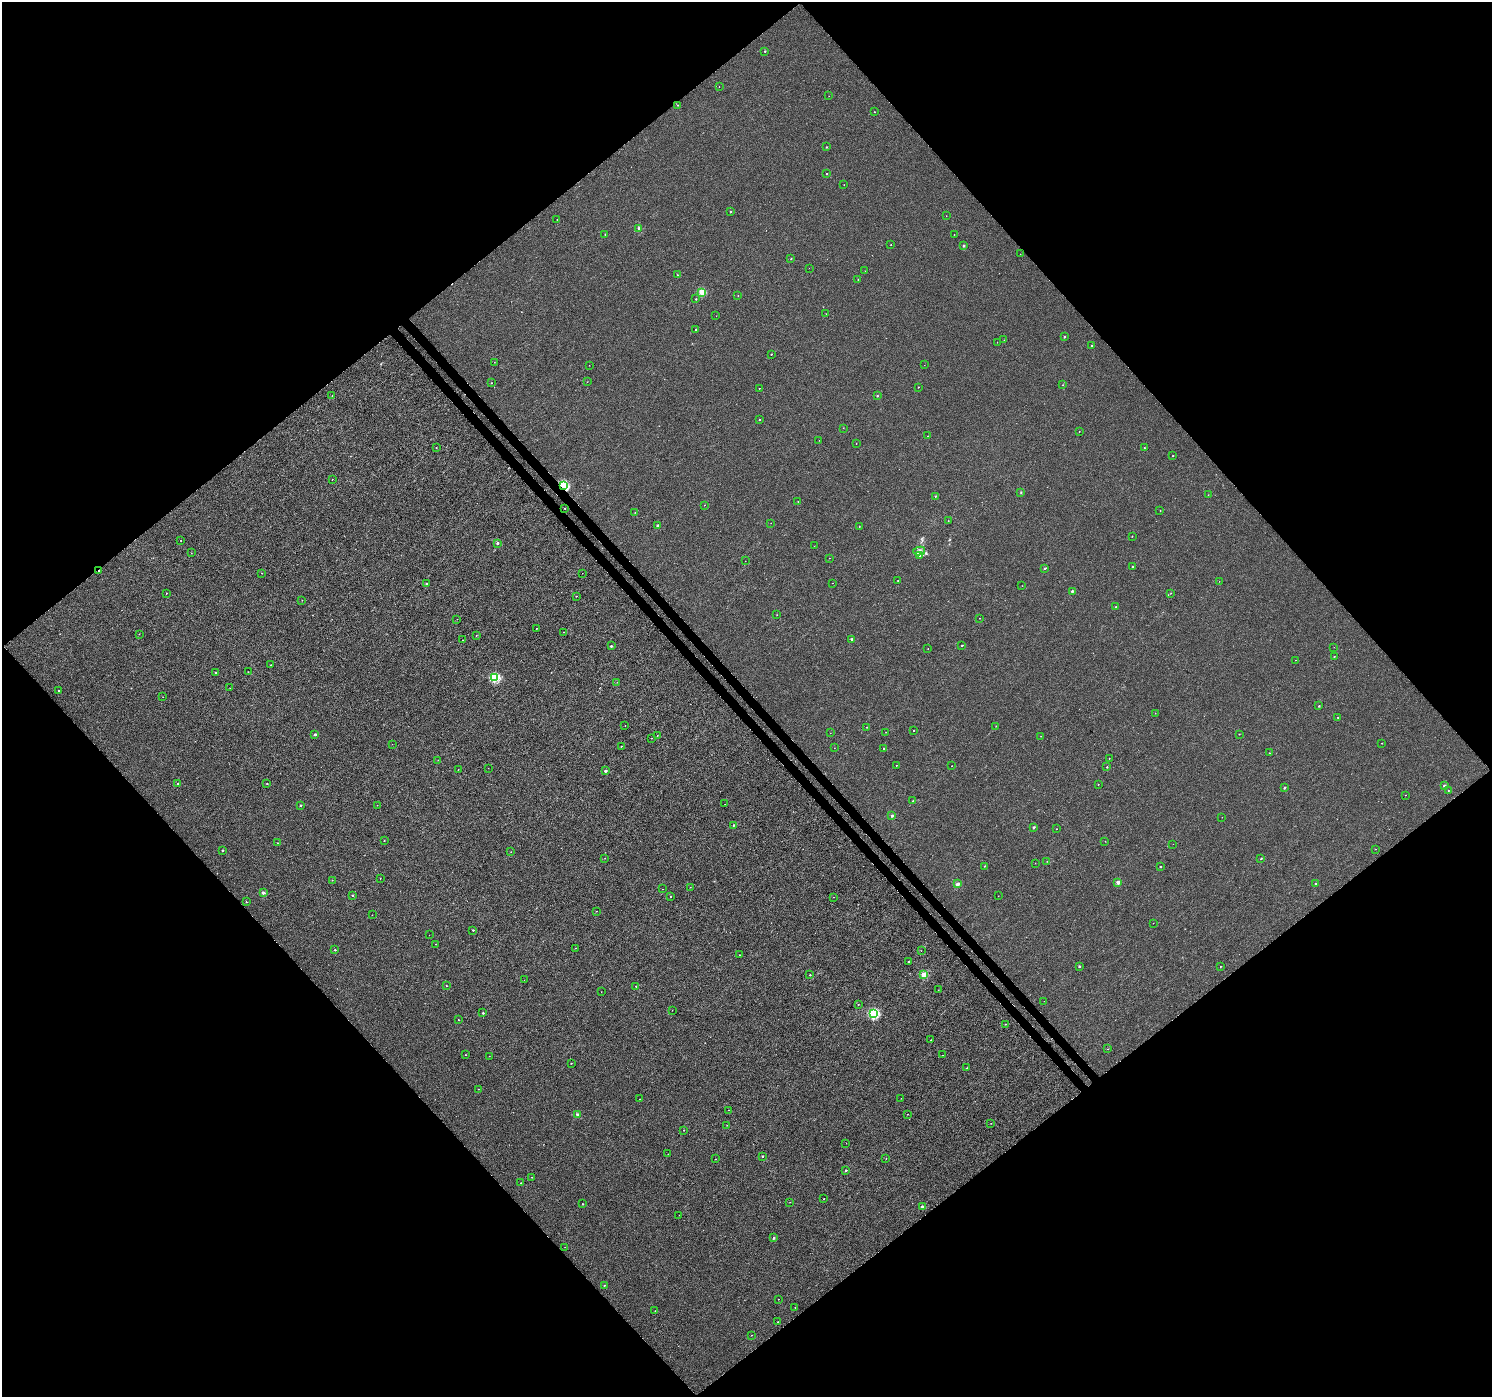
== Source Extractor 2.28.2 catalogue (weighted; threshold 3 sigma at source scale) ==
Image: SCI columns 52-6011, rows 246-5825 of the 6057 x 6008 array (HDU 1 of 3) = the unmasked area's bounding box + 8 px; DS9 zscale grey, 4 x 4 block average (1 PNG px = mean of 4 x 4 image px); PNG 1494 x 1399 px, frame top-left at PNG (2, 2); each listed source drawn as its Kron ellipse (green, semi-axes under 4 px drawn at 4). Shown black and unused: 51% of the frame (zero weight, under 3 of 4 exposures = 5% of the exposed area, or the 3 px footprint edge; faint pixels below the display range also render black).
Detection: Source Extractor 2.28.2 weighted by HDU 2 'WHT'. Background -2.34e-04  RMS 0.0036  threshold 0.0163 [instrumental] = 3 sigma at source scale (4.5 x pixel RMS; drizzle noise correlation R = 1.50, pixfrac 1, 0.0396/0.0396 arcsec/px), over >= 5 px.
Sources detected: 254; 4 too faint to see at this stretch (4 x 4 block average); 1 cosmic-ray / hot-pixel residue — neither listed nor drawn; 1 coinciding with a brighter row at this scale — not listed separately; the other 248 listed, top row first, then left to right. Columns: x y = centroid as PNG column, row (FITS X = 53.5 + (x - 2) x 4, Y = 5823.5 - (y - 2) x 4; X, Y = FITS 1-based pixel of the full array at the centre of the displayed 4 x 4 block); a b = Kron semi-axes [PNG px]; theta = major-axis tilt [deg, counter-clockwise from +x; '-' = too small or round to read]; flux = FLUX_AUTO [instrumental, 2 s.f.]
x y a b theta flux
765 51 2 2 - 2
719 87 2 2 - 0.67
829 96 2 2 - 0.35
678 105 2 2 - 1.4
875 112 2 2 - 0.56
826 147 2 2 - 0.84
827 174 2 2 - 2.1
844 185 2 2 - 0.48
730 212 2 2 - 2.9
946 216 2 2 - 0.49
557 219 2 2 - 0.54
639 228 2 2 - 18
605 234 2 2 - 1.8
954 234 2 2 - 0.54
891 245 2 2 - 0.56
964 245 2 2 - 9.4
1020 254 2 2 - 0.34
791 259 2 2 - 1.9
809 268 2 2 - 0.3
865 271 2 2 - 0.34
677 275 2 2 - 1
858 280 2 2 - 0.59
702 292 2 2 - 50
738 295 2 2 - 0.73
696 299 2 2 - 2
826 314 2 2 - 0.91
716 316 2 2 - 0.29
696 329 2 2 - 1.8
1064 337 2 2 - 3.5
1004 340 2 2 - 0.34
997 342 2 2 - 0.4
1091 345 2 2 - 4.3
771 354 2 2 - 2.1
494 362 2 2 - 0.72
589 365 2 2 - 0.38
924 365 2 2 - 0.31
587 382 2 2 - 0.47
491 383 2 2 - 1.1
1063 385 2 2 - 0.83
918 387 2 2 - 1.3
759 388 2 2 - 0.85
332 396 2 2 - 0.55
877 396 2 2 - 3
760 419 2 2 - 1.7
843 428 2 2 - 0.9
1079 431 2 2 - 0.61
928 436 2 2 - 1.2
819 440 2 2 - 0.65
856 443 2 2 - 0.53
436 447 2 2 - 1.2
1144 448 2 2 - 0.91
1173 456 2 2 - 1.6
332 479 2 2 - 0.7
563 486 2 2 - 160
1021 492 2 2 - 1.1
1208 495 2 2 - 1.1
936 496 2 2 - 2.7
798 502 2 2 - 0.92
704 505 2 2 - 0.82
565 508 2 2 - 0.94
1160 510 2 2 - 0.53
635 512 2 2 - 0.56
948 521 2 2 - 0.76
771 523 2 2 - 0.57
657 525 2 2 - 7.7
859 527 2 2 - 0.94
1132 536 2 2 - 0.91
181 540 2 2 - 0.85
497 543 2 2 - 7.4
814 546 2 2 - 0.64
919 551 6 2 13 4.8
191 553 2 2 - 0.58
920 556 2 2 - 1.2
830 558 2 2 - 0.71
745 561 2 2 - 0.38
1132 566 2 2 - 2.1
1045 568 2 2 - 4.5
99 571 2 2 - 1.4
262 573 2 2 - 1.1
582 573 2 2 - 0.34
898 580 2 2 - 1.7
1219 581 2 2 - 0.44
426 583 2 2 - 3.3
832 583 2 2 - 0.4
1022 586 2 2 - 0.74
1072 591 2 2 - 8.2
166 593 2 2 - 1.2
1171 593 2 2 - 0.45
576 596 2 2 - 1.4
302 600 2 2 - 0.9
1116 607 2 2 - 3.1
777 615 2 2 - 0.42
980 618 2 2 - 0.58
457 619 2 2 - 0.34
537 628 2 2 - 0.75
563 632 2 2 - 0.54
139 634 2 2 - 0.4
476 636 2 2 - 0.58
852 639 2 2 - 5.3
462 640 2 2 - 0.96
962 645 2 2 - 2.7
611 646 2 2 - 4.9
1334 647 2 2 - 0.36
928 648 2 2 - 0.51
1334 657 2 2 - 1.5
1296 660 2 2 - 0.42
271 665 2 2 - 1
215 672 2 2 - 1.3
248 672 2 2 - 0.94
495 678 2 2 - 110
617 682 2 2 - 0.74
230 688 2 2 - 0.39
58 690 2 2 - 1.8
163 697 2 2 - 0.41
1319 706 2 2 - 3.5
1155 713 2 2 - 0.65
1338 717 2 2 - 1.8
625 725 2 2 - 0.46
996 726 2 2 - 0.95
866 727 2 2 - 1.1
913 731 2 2 - 1.1
886 732 2 2 - 0.5
830 733 2 2 - 0.41
315 734 2 2 - 7.2
1239 734 2 2 - 1.3
657 736 2 2 - 1.3
1041 736 2 2 - 0.47
652 738 2 2 - 0.71
1382 743 2 2 - 0.91
392 744 2 2 - 0.4
621 746 2 2 - 2.1
834 748 2 2 - 0.32
884 748 2 2 - 1.4
1269 753 2 2 - 1.3
1109 758 2 2 - 0.87
438 760 2 2 - 0.71
896 765 2 2 - 0.53
951 766 2 2 - 0.65
1107 767 2 2 - 3.2
488 768 2 2 - 0.33
458 770 2 2 - 0.49
605 771 2 2 - 7.9
267 783 2 2 - 1.9
178 784 2 2 - 4.5
1098 784 2 2 - 0.73
1444 786 2 2 - 10
1284 788 2 2 - 4.3
1448 791 2 2 - 0.72
1405 795 2 2 - 0.57
913 801 2 2 - 1.2
725 804 2 2 - 0.45
301 805 2 2 - 3.1
377 805 2 2 - 0.71
892 816 2 2 - 12
1222 817 2 2 - 0.41
733 825 2 2 - 3
1034 827 2 2 - 6.9
1056 829 2 2 - 0.72
384 841 2 2 - 1.1
1105 841 2 2 - 0.6
278 843 2 2 - 0.53
1173 844 2 2 - 0.31
1376 849 2 2 - 0.62
223 850 2 2 - 3.6
511 852 2 2 - 0.49
605 858 2 2 - 0.37
1261 859 2 2 - 2.2
1047 861 2 2 - 0.95
1035 863 2 2 - 0.42
984 866 2 2 - 1.8
1160 866 2 2 - 3.1
380 878 2 2 - 0.91
332 880 2 2 - 1.3
1118 882 2 2 - 21
1315 883 2 2 - 2.8
957 884 2 2 - 20
690 887 2 2 - 0.94
663 889 2 2 - 0.35
263 893 2 2 - 13
353 895 2 2 - 2.7
671 896 2 2 - 1.6
998 896 2 2 - 0.43
834 897 2 2 - 0.6
246 902 2 2 - 1.1
597 911 2 2 - 0.77
372 915 2 2 - 0.65
1153 923 2 2 - 0.49
473 930 2 2 - 3.4
429 935 2 2 - 0.36
435 944 2 2 - 0.66
576 948 2 2 - 0.78
335 950 2 2 - 2.8
921 951 2 2 - 0.42
739 955 2 2 - 0.93
909 961 2 2 - 2.2
1079 966 2 2 - 4.9
1221 966 2 2 - 1.1
810 975 2 2 - 1.9
924 975 2 2 - 49
524 980 2 2 - 0.26
446 986 2 2 - 1.8
636 986 2 2 - 2
938 990 2 2 - 0.62
601 992 2 2 - 0.34
1044 1001 2 2 - 0.42
858 1005 2 2 - 0.92
672 1010 2 2 - 0.47
483 1013 2 2 - 4.2
874 1014 2 2 - 150
458 1020 2 2 - 2.6
1006 1024 2 2 - 1.1
931 1040 2 2 - 0.65
1108 1049 2 2 - 0.86
466 1055 2 2 - 0.55
942 1055 2 2 - 0.72
489 1056 2 2 - 0.58
571 1063 2 2 - 1.5
967 1068 2 2 - 2.3
479 1089 2 2 - 0.39
901 1098 2 2 - 0.33
640 1099 2 2 - 0.41
729 1110 2 2 - 0.72
907 1114 2 2 - 0.76
577 1115 2 2 - 8.9
991 1123 2 2 - 0.69
727 1125 2 2 - 1
684 1130 2 2 - 1.3
846 1143 2 2 - 0.31
668 1154 2 2 - 0.6
762 1156 2 2 - 5.1
715 1159 2 2 - 0.98
886 1159 2 2 - 0.46
846 1170 2 2 - 4.4
532 1177 2 2 - 0.65
521 1183 2 2 - 1.8
824 1199 2 2 - 0.71
790 1202 2 2 - 0.4
582 1204 2 2 - 2.4
922 1206 2 2 - 6.6
679 1215 2 2 - 0.44
774 1238 2 2 - 4.7
565 1247 2 2 - 0.42
604 1285 2 2 - 2.7
778 1299 2 2 - 0.98
795 1308 2 2 - 0.78
655 1311 2 2 - 0.59
778 1322 2 2 - 0.79
751 1335 2 2 - 0.62
Overlapping masked pixels (flux is a lower limit): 2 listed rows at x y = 563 486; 99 571
Diffuse or blended objects may show on this block-average render without a row.